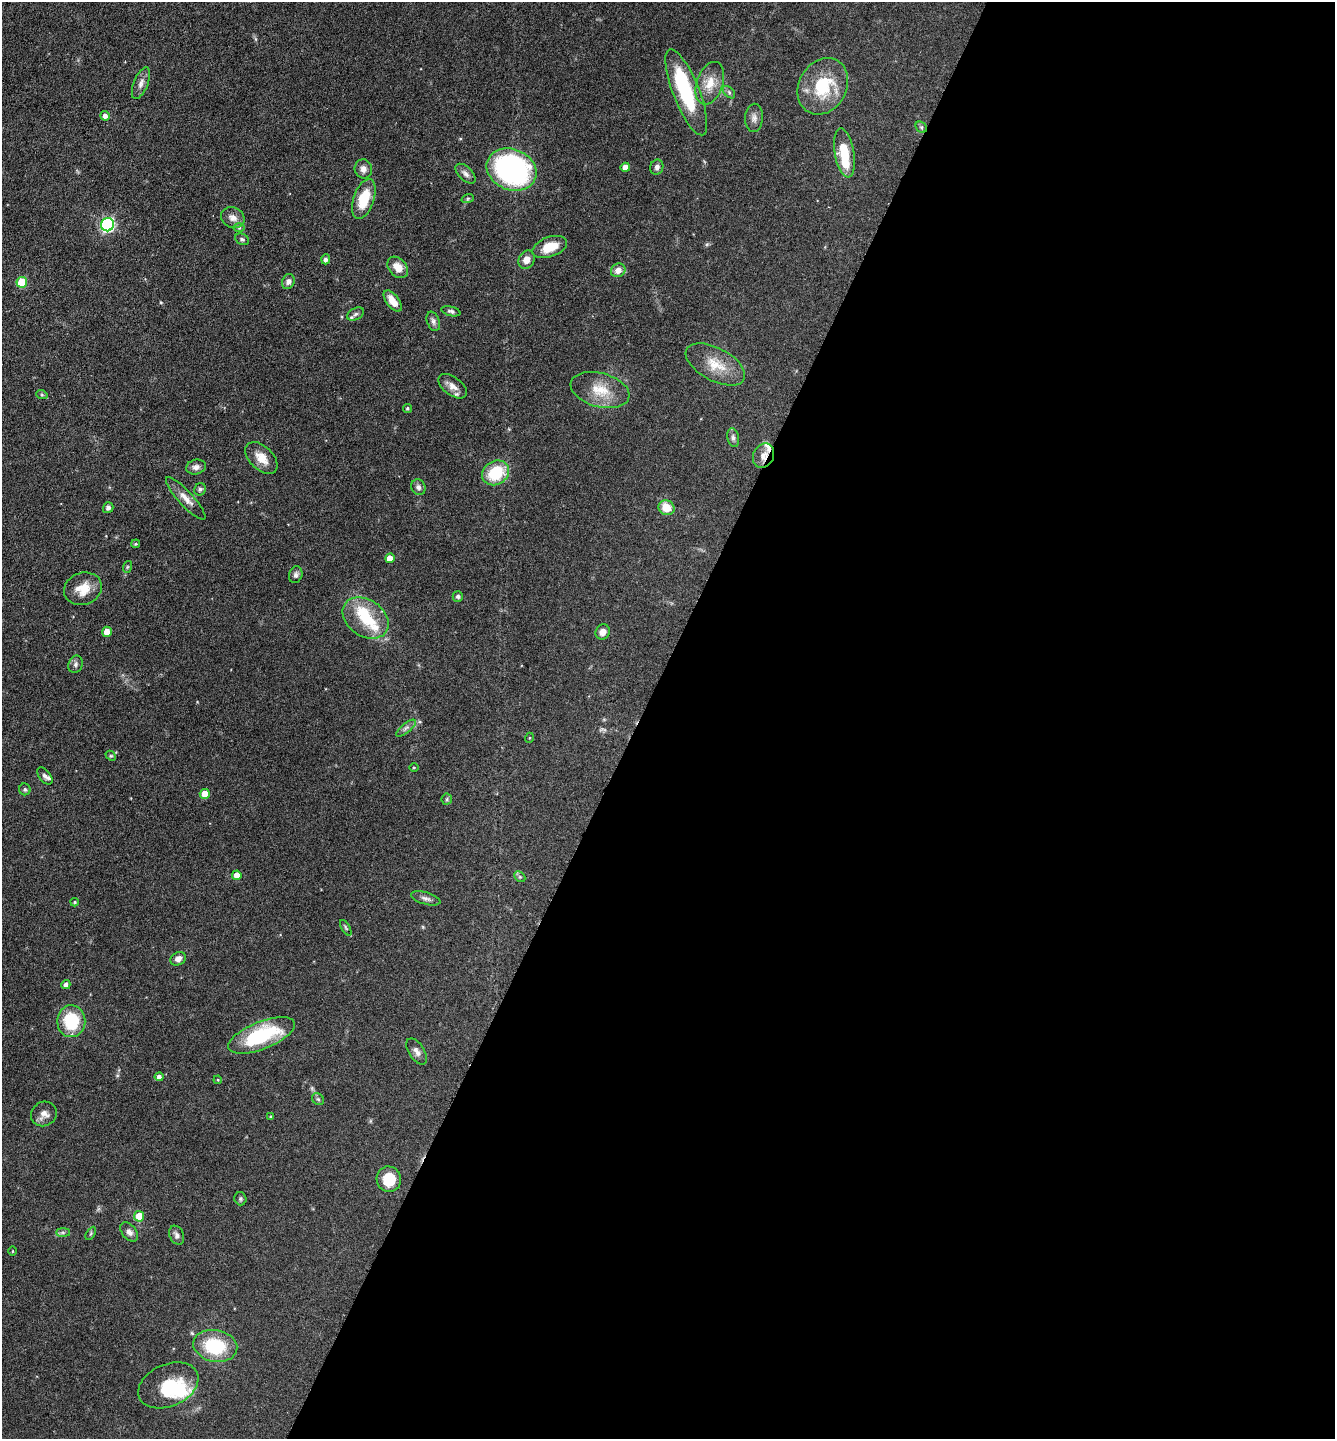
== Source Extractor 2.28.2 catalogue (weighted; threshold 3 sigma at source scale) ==
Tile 12 of 4 x 4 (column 4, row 3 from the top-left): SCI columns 4147-5479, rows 1442-2878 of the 5770 x 5760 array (HDU 1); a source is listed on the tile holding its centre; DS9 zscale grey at full resolution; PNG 1337 x 1441 px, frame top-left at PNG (2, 2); each listed source drawn as its Kron ellipse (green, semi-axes under 4 px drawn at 4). Shown black and unused: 52% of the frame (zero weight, under 3 of 6 exposures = <1% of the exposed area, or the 3 px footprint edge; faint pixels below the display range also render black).
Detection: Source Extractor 2.28.2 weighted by HDU 2 'WHT'; one run over the whole footprint, this tile lists its part. Background 0.072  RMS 0.0039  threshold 0.0159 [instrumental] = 3 sigma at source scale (4.09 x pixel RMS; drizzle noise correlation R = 1.36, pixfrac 0.8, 0.05/0.05 arcsec/px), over >= 5 px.
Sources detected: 96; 4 inside a brighter object's white glare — neither listed nor drawn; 3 inside a brighter listed object's ellipse — not listed separately; the other 89 listed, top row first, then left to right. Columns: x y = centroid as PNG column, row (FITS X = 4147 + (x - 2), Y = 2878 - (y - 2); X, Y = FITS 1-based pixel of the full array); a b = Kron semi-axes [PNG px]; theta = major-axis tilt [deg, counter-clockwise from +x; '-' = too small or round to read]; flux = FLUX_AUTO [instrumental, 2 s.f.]
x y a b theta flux
141 83 17 7 68 2.1
710 83 22 13 71 6.2
823 86 29 24 60 19
686 92 46 13 -68 28
729 92 7 4 -46 0.72
105 116 5 4 - 1.5
754 118 14 9 86 1.9
921 127 6 5 - 0.6
844 153 25 9 -80 11
625 167 5 4 - 2.8
657 167 7 6 - 1.1
363 169 9 8 - 1.8
512 170 25 20 -23 79
466 174 12 6 -45 1.6
468 198 6 4 19 0.5
364 199 21 10 71 10
233 218 12 10 -23 2.4
108 225 7 6 - 62
239 228 6 4 -1 0.47
242 239 7 5 -28 0.77
550 247 18 10 20 7.3
326 259 5 4 - 1.2
526 260 9 8 - 2.7
398 267 12 8 -48 4
618 270 7 6 - 2.6
22 282 5 5 - 12
288 282 8 6 66 1.3
393 301 12 6 -53 4.1
451 311 10 4 -14 0.85
356 314 9 5 27 1.1
433 321 10 6 -68 1.1
715 364 32 16 -28 8.5
453 386 16 9 -36 2.9
600 390 30 17 -15 8.9
42 395 6 3 -18 0.42
407 408 4 4 - 0.49
733 438 9 5 -79 1.1
764 456 13 10 62 3
261 458 19 11 -45 4.5
196 467 10 7 14 1.6
495 473 14 11 32 15
418 487 8 7 - 1.3
200 489 6 5 - 0.79
186 498 28 7 -47 3.5
108 508 5 5 - 1
666 508 8 7 - 5.7
136 544 4 3 - 0.46
390 558 5 4 - 4
127 567 6 4 71 0.42
296 575 8 6 74 1.1
83 589 19 16 20 6.3
458 596 5 5 - 0.73
366 618 25 18 -35 12
107 632 5 5 - 3.6
603 632 8 7 - 2.2
76 664 9 7 67 1
406 728 12 4 40 1.1
529 738 5 3 - 0.32
111 756 6 4 -41 0.48
414 767 5 3 - 0.35
45 776 10 5 -52 1.1
25 789 6 5 - 0.67
205 794 5 4 - 4.9
447 799 5 5 - 0.54
237 875 4 4 - 3.7
520 877 6 4 -44 0.53
426 898 15 6 -15 1.4
75 902 4 3 - 0.4
346 928 9 3 -61 0.53
178 959 8 6 31 1.7
66 985 4 4 - 1.3
71 1021 16 14 88 16
261 1035 35 13 22 28
417 1051 15 7 -58 1.8
159 1077 4 4 - 1.4
218 1080 4 3 - 0.33
318 1099 7 5 -43 0.64
44 1114 13 12 - 2.8
271 1117 3 3 - 0.51
389 1179 13 12 - 8.8
240 1199 7 6 - 0.65
139 1216 5 5 - 6.2
63 1232 7 4 0 0.74
129 1232 11 7 -51 1.7
91 1233 7 4 59 0.5
177 1235 10 7 -67 1.4
12 1251 4 3 - 0.26
215 1346 22 16 -10 19
168 1385 32 21 24 16
Overlapping masked pixels (flux is a lower limit): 1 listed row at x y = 764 456